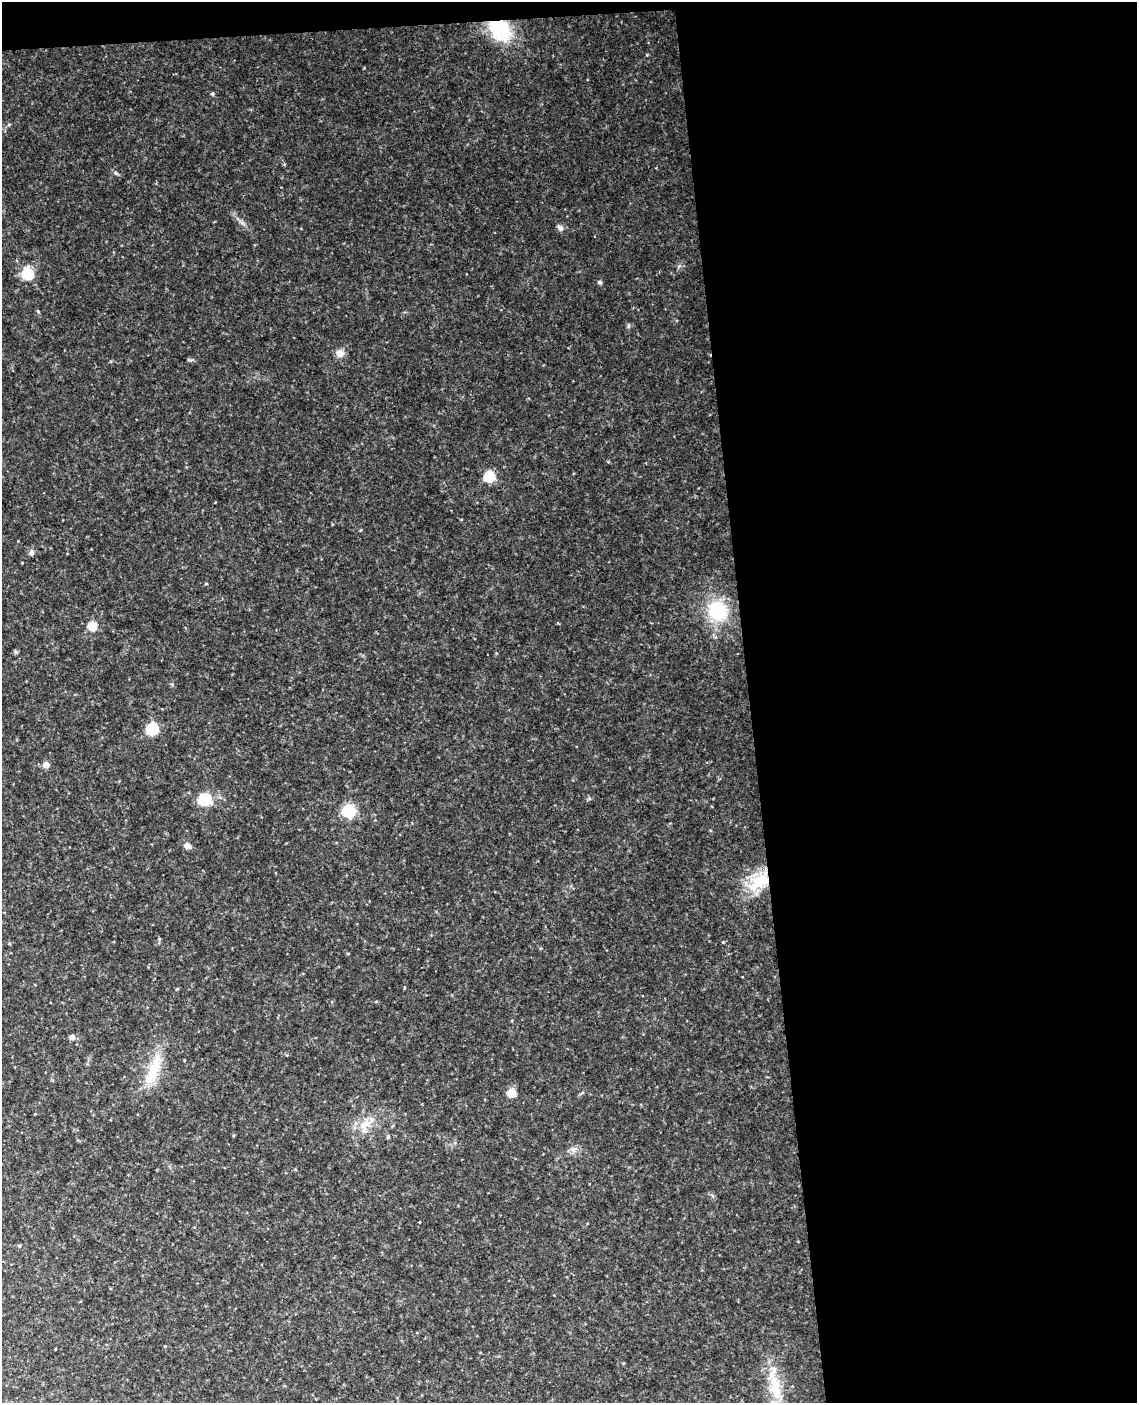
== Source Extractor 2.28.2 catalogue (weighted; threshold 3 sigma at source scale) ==
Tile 4 of 4 x 3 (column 4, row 1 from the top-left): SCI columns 3463-4597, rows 3043-4443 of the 4653 x 4581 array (HDU 1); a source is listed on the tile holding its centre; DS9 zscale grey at full resolution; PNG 1139 x 1405 px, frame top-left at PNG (2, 2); no overlay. Shown black and unused: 35% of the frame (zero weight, under 3 of 4 exposures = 6% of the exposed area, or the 3 px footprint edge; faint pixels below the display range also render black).
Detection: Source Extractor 2.28.2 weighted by HDU 2 'WHT'; one run over the whole footprint, this tile lists its part. Background 0.11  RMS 0.0098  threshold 0.0442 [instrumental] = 3 sigma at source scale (4.5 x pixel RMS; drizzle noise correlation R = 1.50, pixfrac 1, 0.05/0.05 arcsec/px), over >= 5 px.
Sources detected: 28; all 28 listed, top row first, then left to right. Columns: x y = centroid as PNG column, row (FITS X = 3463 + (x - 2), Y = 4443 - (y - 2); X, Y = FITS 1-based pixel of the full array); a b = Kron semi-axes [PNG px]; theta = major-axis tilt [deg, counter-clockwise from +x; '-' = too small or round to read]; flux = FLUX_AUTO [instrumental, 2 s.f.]
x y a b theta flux
499 29 19 14 -50 63
212 94 5 4 - 1.4
116 173 6 4 -43 1.4
560 228 8 6 -30 2.7
27 274 8 8 - 38
599 282 5 4 - 1.8
38 311 4 4 - 0.99
340 353 11 10 - 5.3
489 477 5 5 - 73
31 553 7 6 - 2.4
717 611 17 16 - 52
92 626 5 5 - 42
152 729 7 6 - 59
46 765 4 4 - 13
204 799 7 7 - 66
349 811 12 12 - 25
188 846 10 7 -35 3.9
759 880 36 16 42 36
159 939 4 4 - 1.1
723 942 4 3 - 0.86
348 954 5 3 - 0.79
72 1037 5 4 - 6.2
153 1070 48 13 70 31
511 1093 5 5 - 31
365 1124 17 9 29 11
388 1137 5 4 - 1.1
19 1246 5 4 - 1.2
775 1388 40 12 -80 32
Overlapping masked pixels (flux is a lower limit): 2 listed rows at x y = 499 29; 759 880
Isophote crosses this tile's border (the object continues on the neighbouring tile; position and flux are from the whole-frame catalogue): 1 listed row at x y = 775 1388
Unlisted compact peaks at least as high as the median listed source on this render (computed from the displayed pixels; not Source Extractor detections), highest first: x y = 628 326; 242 223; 15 652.